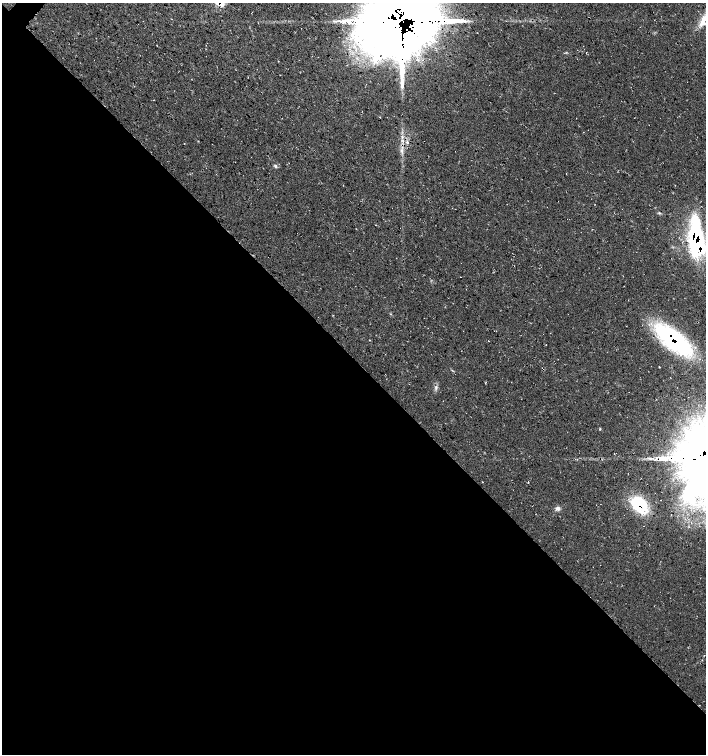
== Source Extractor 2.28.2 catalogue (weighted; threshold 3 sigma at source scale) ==
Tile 14 of 4 x 4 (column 2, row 4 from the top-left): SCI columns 1641-3047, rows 4-1507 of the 6032 x 6030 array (HDU 1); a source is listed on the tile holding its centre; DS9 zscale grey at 2 x 2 block average (1 PNG px = mean of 2 x 2 image px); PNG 708 x 756 px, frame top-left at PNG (2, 3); no overlay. Shown black and unused: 53% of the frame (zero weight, under 3 of 4 exposures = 1% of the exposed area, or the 3 px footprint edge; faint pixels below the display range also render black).
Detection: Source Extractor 2.28.2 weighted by HDU 2 'WHT'; one run over the whole footprint, this tile lists its part. Background 0.0158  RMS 0.0038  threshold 0.0171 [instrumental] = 3 sigma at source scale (4.5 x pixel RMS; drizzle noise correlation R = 1.50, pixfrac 1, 0.0396/0.0396 arcsec/px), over >= 5 px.
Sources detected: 16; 2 inside a brighter listed object's ellipse — not listed separately; the other 14 listed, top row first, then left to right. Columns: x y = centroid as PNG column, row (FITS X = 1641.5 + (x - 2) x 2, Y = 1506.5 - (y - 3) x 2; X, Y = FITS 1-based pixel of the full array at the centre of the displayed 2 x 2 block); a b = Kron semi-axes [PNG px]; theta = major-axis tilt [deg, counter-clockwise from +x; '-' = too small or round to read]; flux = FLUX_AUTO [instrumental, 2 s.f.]
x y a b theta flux
399 18 29 24 55 7200
349 21 14 8 -9 11
407 142 3 2 - 1
402 151 6 4 -74 2.7
275 166 5 3 - 1.4
659 213 3 3 - 0.89
696 240 35 12 -86 140
673 340 37 15 -38 150
436 387 6 3 85 2
600 429 3 2 - 0.68
651 458 11 2 -2 3.6
482 482 2 2 - 0.38
639 505 19 14 -49 44
558 508 7 5 7 2.8
Overlapping masked pixels (flux is a lower limit): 4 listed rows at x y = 399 18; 696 240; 673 340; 639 505
Isophote crosses this tile's border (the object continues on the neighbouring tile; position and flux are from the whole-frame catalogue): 1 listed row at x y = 399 18